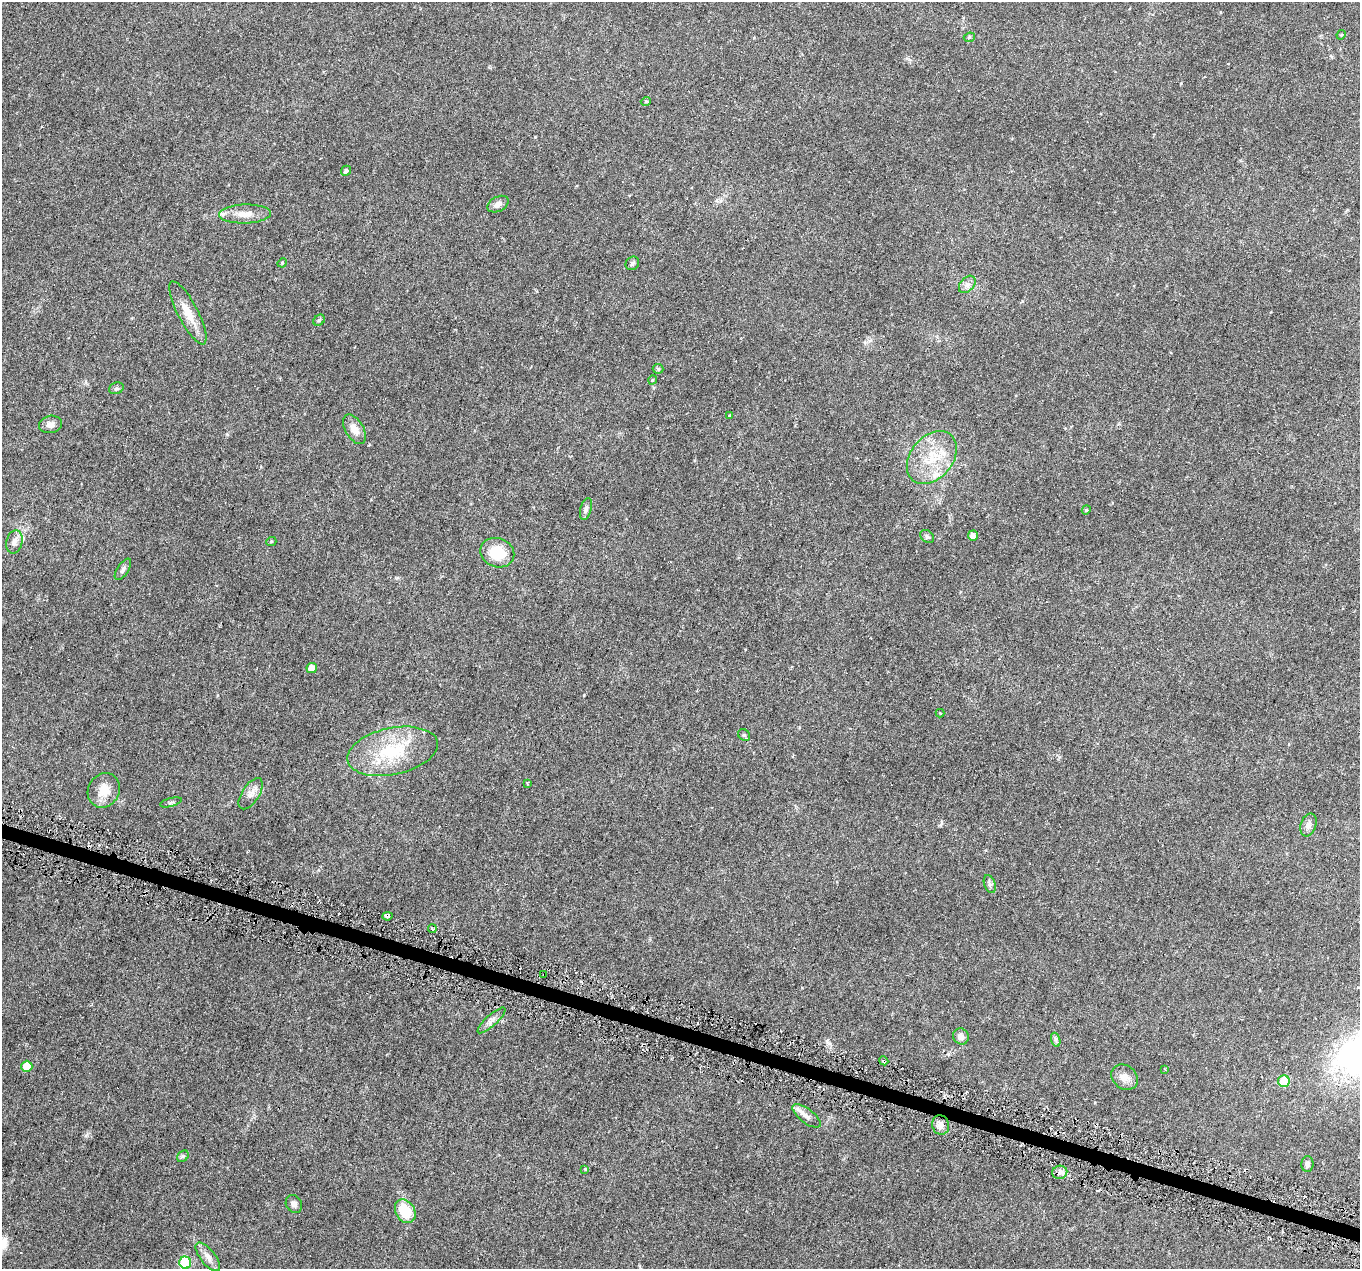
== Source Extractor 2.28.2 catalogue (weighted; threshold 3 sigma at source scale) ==
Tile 6 of 4 x 4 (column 2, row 2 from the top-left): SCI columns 1359-2716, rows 2761-4027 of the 5438 x 5586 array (HDU 1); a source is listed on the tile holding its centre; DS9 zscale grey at full resolution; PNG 1362 x 1271 px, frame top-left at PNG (2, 2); each listed source drawn as its Kron ellipse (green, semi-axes under 4 px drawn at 4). Shown black and unused: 1% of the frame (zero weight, under 3 of 6 exposures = <1% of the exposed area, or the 3 px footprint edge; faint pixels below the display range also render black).
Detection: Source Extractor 2.28.2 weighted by HDU 2 'WHT'; one run over the whole footprint, this tile lists its part. Background 0.0422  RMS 0.0024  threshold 0.00978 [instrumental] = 3 sigma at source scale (4.09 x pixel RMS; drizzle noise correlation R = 1.36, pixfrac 0.8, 0.0396/0.0396 arcsec/px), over >= 5 px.
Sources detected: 70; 11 cosmic-ray / hot-pixel residue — neither listed nor drawn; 2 inside a brighter listed object's ellipse — not listed separately; the other 57 listed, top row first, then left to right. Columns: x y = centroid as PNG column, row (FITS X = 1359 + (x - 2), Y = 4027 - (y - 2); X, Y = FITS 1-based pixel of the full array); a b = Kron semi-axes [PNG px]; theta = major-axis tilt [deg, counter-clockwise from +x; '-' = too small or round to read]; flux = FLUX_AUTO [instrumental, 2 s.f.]
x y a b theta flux
1341 35 5 4 - 0.22
969 37 6 4 23 0.34
646 101 5 3 - 0.21
346 171 5 4 - 0.5
498 204 11 7 28 1.2
245 214 26 9 2 2.8
282 263 5 4 - 0.22
632 263 7 6 - 0.53
967 284 10 7 48 0.88
188 313 35 10 -62 3.8
319 320 6 5 - 0.37
658 369 5 5 - 0.31
652 380 5 3 - 0.21
116 388 7 5 20 0.4
730 416 4 3 - 0.2
51 424 12 8 12 1.2
354 429 16 9 -59 2
932 457 30 21 50 8.2
586 509 11 5 74 0.68
1086 510 4 3 - 0.19
927 536 7 5 -41 0.44
973 536 5 5 - 1.3
14 542 12 8 76 1.3
271 542 5 3 - 0.22
497 553 17 14 -21 6.1
123 569 12 5 57 0.7
312 668 5 5 - 2.1
940 713 4 4 - 0.18
744 735 6 5 - 0.36
392 751 46 23 12 13
527 783 4 3 - 0.29
104 790 18 15 61 3.4
251 794 18 8 57 1.6
171 802 11 3 15 0.34
1308 825 12 7 71 0.96
990 884 9 5 -70 0.61
387 916 5 3 - 1.1
432 929 4 3 - 0.41
544 974 3 2 - 0.28
491 1020 18 5 42 1.1
961 1036 8 7 - 1.2
1056 1040 7 4 -72 0.47
884 1061 4 3 - 0.3
27 1066 5 5 - 2.8
1165 1069 3 3 - 0.21
1125 1077 14 11 -37 1.9
1284 1081 6 6 - 6.4
807 1116 17 7 -38 1.3
941 1125 10 8 -74 1.4
183 1156 6 5 - 0.37
1307 1164 8 6 89 0.64
585 1169 4 4 - 0.2
1060 1172 7 6 - 0.86
294 1204 9 7 -61 0.88
405 1211 12 9 -59 6.2
208 1257 17 7 -51 1.5
185 1263 6 6 - 13
Overlapping masked pixels (flux is a lower limit): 3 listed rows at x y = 387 916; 544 974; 884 1061
Unlisted compact peaks at least as high as the median listed source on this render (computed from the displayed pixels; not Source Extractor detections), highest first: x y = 827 1041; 584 695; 86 1135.